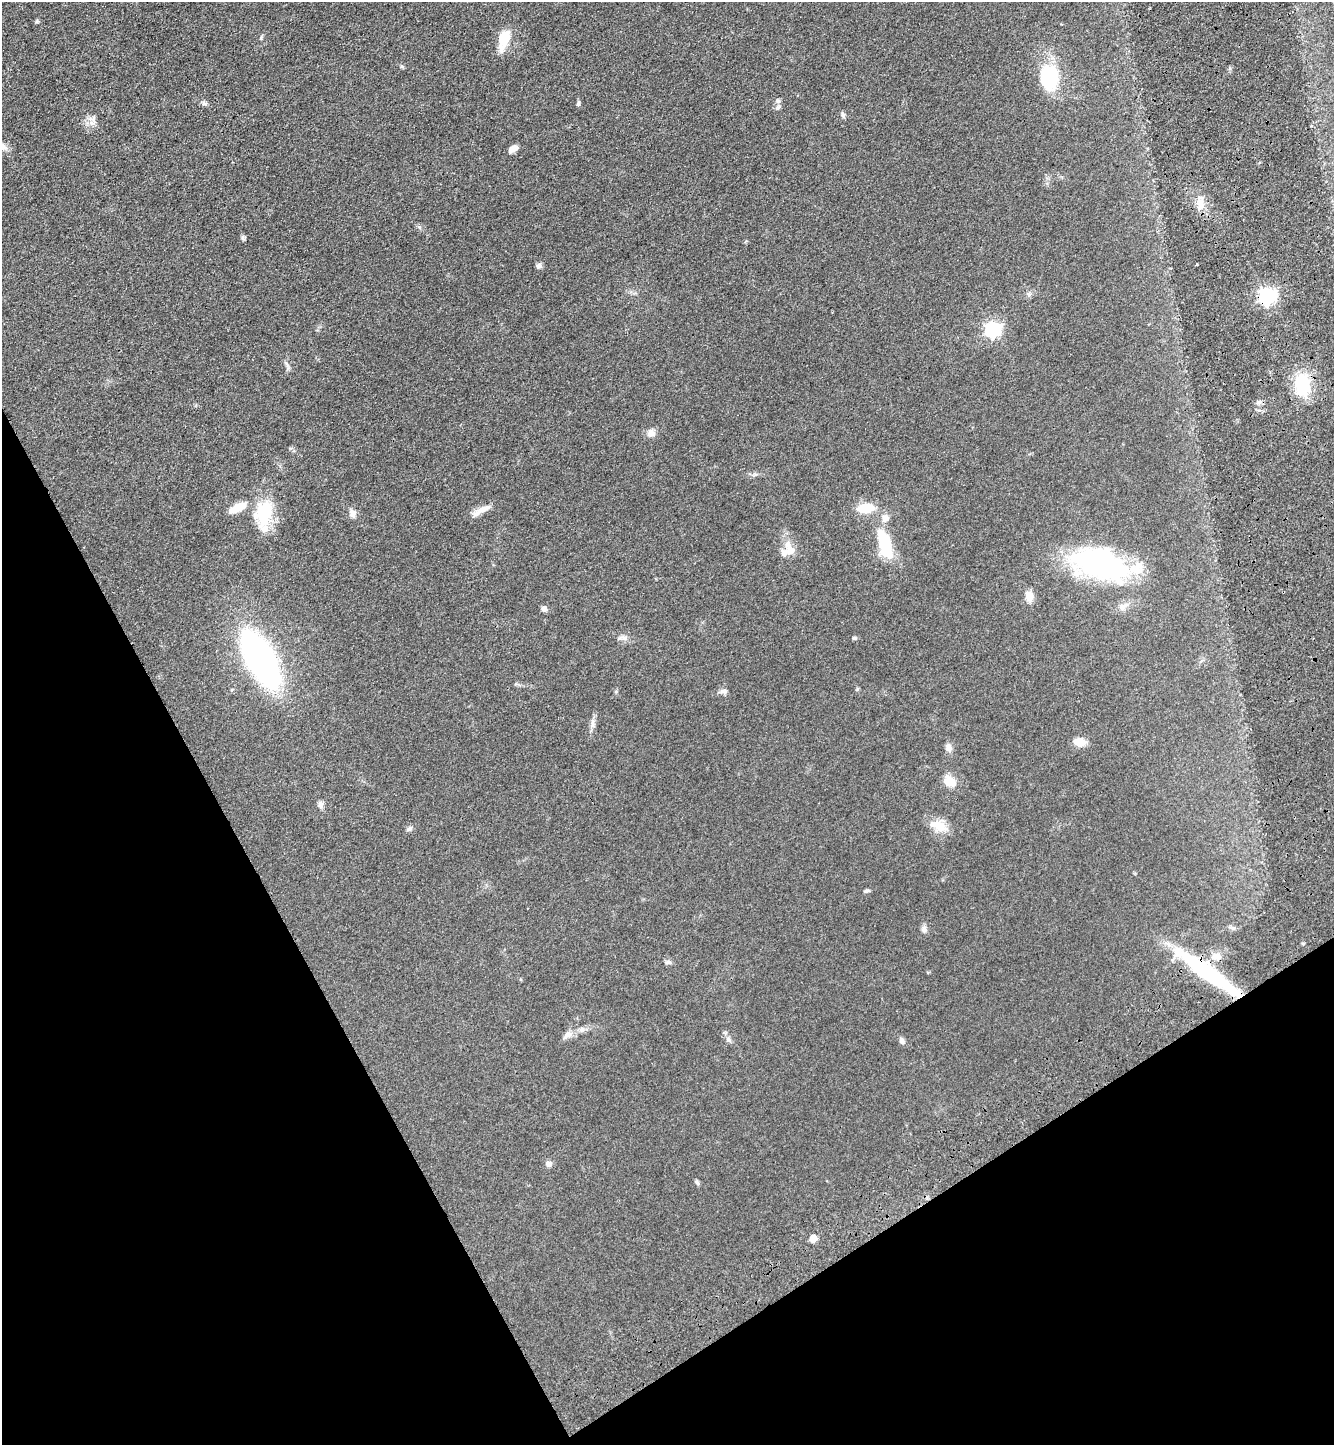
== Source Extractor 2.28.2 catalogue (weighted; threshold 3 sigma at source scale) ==
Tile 14 of 4 x 4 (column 2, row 4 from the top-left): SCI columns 1696-3027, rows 106-1548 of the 5920 x 5981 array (HDU 1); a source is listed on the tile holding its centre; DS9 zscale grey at full resolution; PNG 1336 x 1447 px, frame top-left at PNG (2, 2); no overlay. Shown black and unused: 26% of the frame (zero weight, under 3 of 4 exposures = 6% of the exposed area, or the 3 px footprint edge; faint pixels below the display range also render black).
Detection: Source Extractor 2.28.2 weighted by HDU 2 'WHT'; one run over the whole footprint, this tile lists its part. Background 0.0839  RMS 0.0066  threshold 0.0297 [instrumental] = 3 sigma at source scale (4.5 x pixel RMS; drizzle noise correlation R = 1.50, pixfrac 1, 0.05/0.05 arcsec/px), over >= 5 px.
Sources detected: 64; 5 inside a brighter listed object's ellipse — not listed separately; the other 59 listed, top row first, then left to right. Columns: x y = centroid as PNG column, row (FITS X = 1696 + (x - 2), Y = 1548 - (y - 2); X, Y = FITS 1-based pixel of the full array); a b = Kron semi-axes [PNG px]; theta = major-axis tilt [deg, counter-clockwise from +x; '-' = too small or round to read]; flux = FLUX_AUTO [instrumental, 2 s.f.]
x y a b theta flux
37 21 6 4 71 0.81
261 38 8 4 82 0.92
504 39 27 12 72 14
402 66 6 4 -1 0.88
1049 77 31 22 -86 40
204 103 9 5 -26 1.6
578 104 7 5 75 1.1
778 107 11 5 66 2
843 115 8 5 -75 1.4
92 119 14 10 -23 4.3
3 147 14 7 -62 3.1
513 149 11 6 33 4.3
1201 203 13 8 -85 5.4
243 238 7 6 - 1.1
539 266 7 6 - 2
1029 294 7 6 - 1.5
1267 296 7 6 - 210
993 329 7 6 - 160
287 366 16 4 -69 2.1
1302 385 30 18 -81 25
1259 402 7 6 - 1.7
651 433 11 10 - 3.8
239 507 21 11 15 9.9
866 508 14 8 4 19
483 509 26 8 25 6.3
263 513 37 23 81 30
352 513 10 8 -84 3.7
884 543 36 13 -74 32
790 550 14 13 - 6.7
1099 564 56 27 -14 140
1029 596 13 9 -82 5.7
1124 606 17 7 30 4.1
544 609 7 6 - 2.7
624 638 11 7 8 2.7
855 638 6 5 - 1
260 658 45 19 -60 250
857 689 5 4 - 0.8
724 691 9 6 -4 2.3
593 724 13 7 88 3.1
1080 742 11 8 -8 9
949 747 12 8 -69 3.5
949 781 15 11 -37 9.1
320 804 10 7 -82 2.3
938 826 24 13 -24 11
409 829 8 6 29 1.7
866 891 9 4 14 1.3
1233 928 8 5 -43 1.4
924 929 12 6 -86 2.4
1303 944 5 3 - 0.76
1216 956 15 10 -3 6.7
668 962 9 5 -8 1.7
1207 972 84 14 -36 77
582 1029 9 6 16 2.5
567 1035 15 8 47 4.1
729 1040 9 5 -63 2
902 1041 9 6 -68 2.2
549 1164 8 7 - 2.6
697 1182 8 5 -63 1.2
813 1238 5 5 - 11
Overlapping masked pixels (flux is a lower limit): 2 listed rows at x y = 1267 296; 1207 972
Isophote crosses this tile's border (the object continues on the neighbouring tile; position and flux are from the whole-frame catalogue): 1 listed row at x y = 3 147
Unlisted compact peaks at least as high as the median listed source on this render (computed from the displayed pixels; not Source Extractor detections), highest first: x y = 419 227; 1230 68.